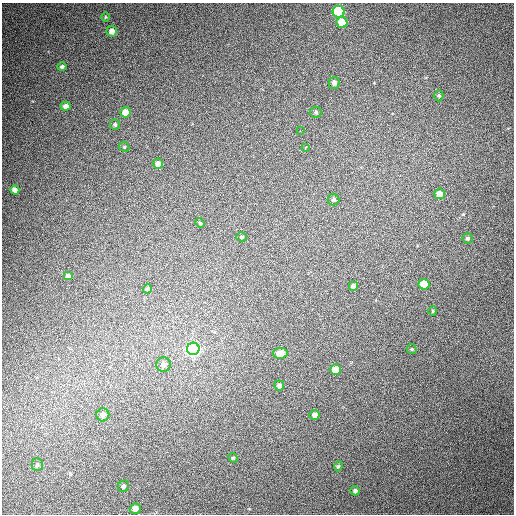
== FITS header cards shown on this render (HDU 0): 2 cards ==
NAXIS1  =                  512
NAXIS2  =                  512

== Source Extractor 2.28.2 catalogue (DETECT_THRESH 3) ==
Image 512 x 512 px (HDU 0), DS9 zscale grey, 1 PNG px = 1 image px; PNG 516 x 516 px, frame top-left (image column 1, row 512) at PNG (2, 3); each listed source drawn as its Kron ellipse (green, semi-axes under 4 px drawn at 4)
Background 455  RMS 12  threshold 37.2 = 3 sigma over >= 5 px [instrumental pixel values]
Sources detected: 40; all 40 listed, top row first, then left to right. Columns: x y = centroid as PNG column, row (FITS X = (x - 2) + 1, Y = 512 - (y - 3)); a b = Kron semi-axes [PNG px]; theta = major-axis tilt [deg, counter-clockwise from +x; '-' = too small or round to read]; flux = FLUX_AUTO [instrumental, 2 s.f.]
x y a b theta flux
339 12 6 6 - 81000
105 17 5 3 - 750
342 23 5 5 - 18000
112 31 5 5 - 5400
62 67 5 4 - 1700
334 83 6 5 - 3400
439 96 6 4 -89 1300
66 106 5 4 - 3800
126 112 5 5 - 9800
316 112 6 5 - 1700
115 124 5 5 - 1400
300 131 2 2 - 3000
124 147 5 4 - 1200
305 147 3 3 - 15000
158 164 5 5 - 5100
15 190 5 4 - 4500
440 194 5 5 - 6900
334 199 6 6 - 1800
200 223 5 3 - 830
242 237 5 4 - 1300
467 238 5 5 - 1300
68 276 5 4 - 3300
424 284 5 5 - 15000
353 286 4 4 - 4300
148 289 4 4 - 2300
433 311 4 4 - 910
193 349 6 6 - 260000
412 349 5 4 - 1000
280 353 7 5 8 8600
164 364 7 7 - 3600
336 369 5 5 - 16000
279 385 5 5 - 2300
103 415 6 6 - 4100
314 415 5 5 - 4100
233 458 5 4 - 850
37 465 6 5 - 1800
338 466 5 4 - 1100
123 486 6 5 - 2300
355 491 4 4 - 1900
135 508 5 5 - 5100